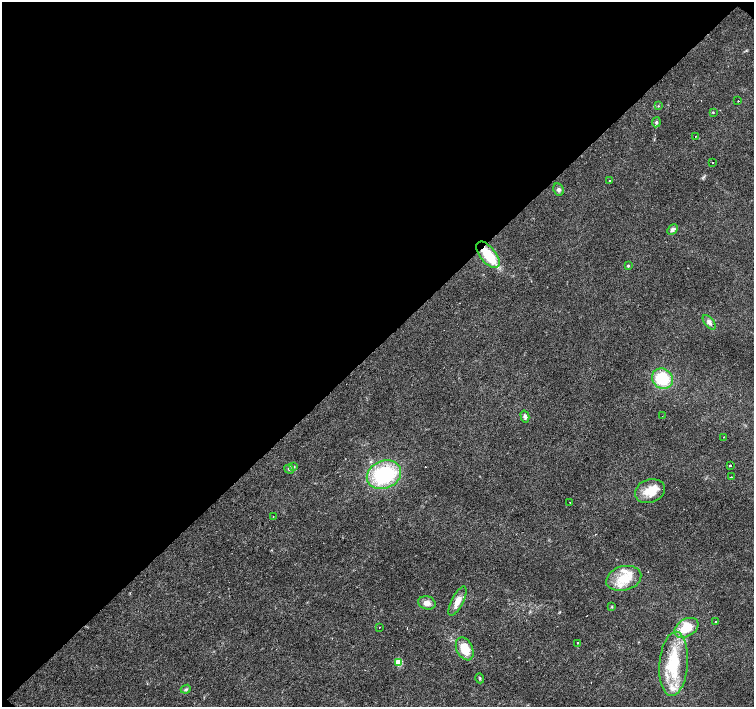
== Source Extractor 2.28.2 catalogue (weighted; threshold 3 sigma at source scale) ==
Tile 2 of 4 x 4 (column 2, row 1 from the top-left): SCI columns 1505-3008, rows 4383-5791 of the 6018 x 6012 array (HDU 1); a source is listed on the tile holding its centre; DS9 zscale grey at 2 x 2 block average (1 PNG px = mean of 2 x 2 image px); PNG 756 x 709 px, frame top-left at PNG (2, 2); each listed source drawn as its Kron ellipse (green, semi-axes under 4 px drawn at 4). Shown black and unused: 49% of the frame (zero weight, under 3 of 4 exposures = <1% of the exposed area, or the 3 px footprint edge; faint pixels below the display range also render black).
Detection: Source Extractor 2.28.2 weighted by HDU 2 'WHT'; one run over the whole footprint, this tile lists its part. Background 0.0142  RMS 0.0028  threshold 0.0128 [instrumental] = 3 sigma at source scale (4.5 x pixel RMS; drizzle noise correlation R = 1.50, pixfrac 1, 0.0396/0.0396 arcsec/px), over >= 5 px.
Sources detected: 45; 1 inside a brighter object's white glare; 4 cosmic-ray / hot-pixel residue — neither listed nor drawn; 3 inside a brighter listed object's ellipse — not listed separately; the other 37 listed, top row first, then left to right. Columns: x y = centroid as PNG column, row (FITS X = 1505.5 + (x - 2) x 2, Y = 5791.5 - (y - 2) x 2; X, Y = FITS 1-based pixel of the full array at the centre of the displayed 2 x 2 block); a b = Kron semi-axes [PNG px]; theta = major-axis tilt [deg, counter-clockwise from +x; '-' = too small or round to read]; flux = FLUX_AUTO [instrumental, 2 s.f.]
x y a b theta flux
738 101 2 2 - 1.2
658 106 3 2 - 0.49
713 112 3 2 - 0.44
656 122 5 4 - 1.3
695 136 2 2 - 0.67
713 163 2 2 - 2.5
610 180 2 2 - 1
559 189 6 5 - 1.9
672 229 6 4 45 2.3
488 255 15 8 -51 21
628 266 3 3 - 0.84
709 322 8 4 -52 2.5
662 379 11 9 -39 26
525 416 6 4 -75 2
662 416 2 2 - 0.28
724 437 2 2 - 0.24
730 465 2 2 - 0.78
294 467 3 3 - 0.55
289 469 5 3 - 0.92
384 475 18 13 23 55
731 477 2 2 - 0.7
650 491 15 11 19 12
570 502 2 2 - 0.7
273 516 2 2 - 0.22
624 578 18 12 15 17
457 601 16 6 63 6.1
427 603 9 6 -15 4.1
612 607 4 2 - 0.53
716 622 2 2 - 2
379 628 2 2 - 0.35
686 628 13 8 32 15
578 643 2 2 - 0.83
465 649 12 8 -64 13
398 662 3 3 - 30
674 664 32 14 85 38
480 678 5 3 - 0.7
186 689 5 3 - 1
Overlapping masked pixels (flux is a lower limit): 1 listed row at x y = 488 255
Diffuse or blended objects may show on this block-average render without a row.